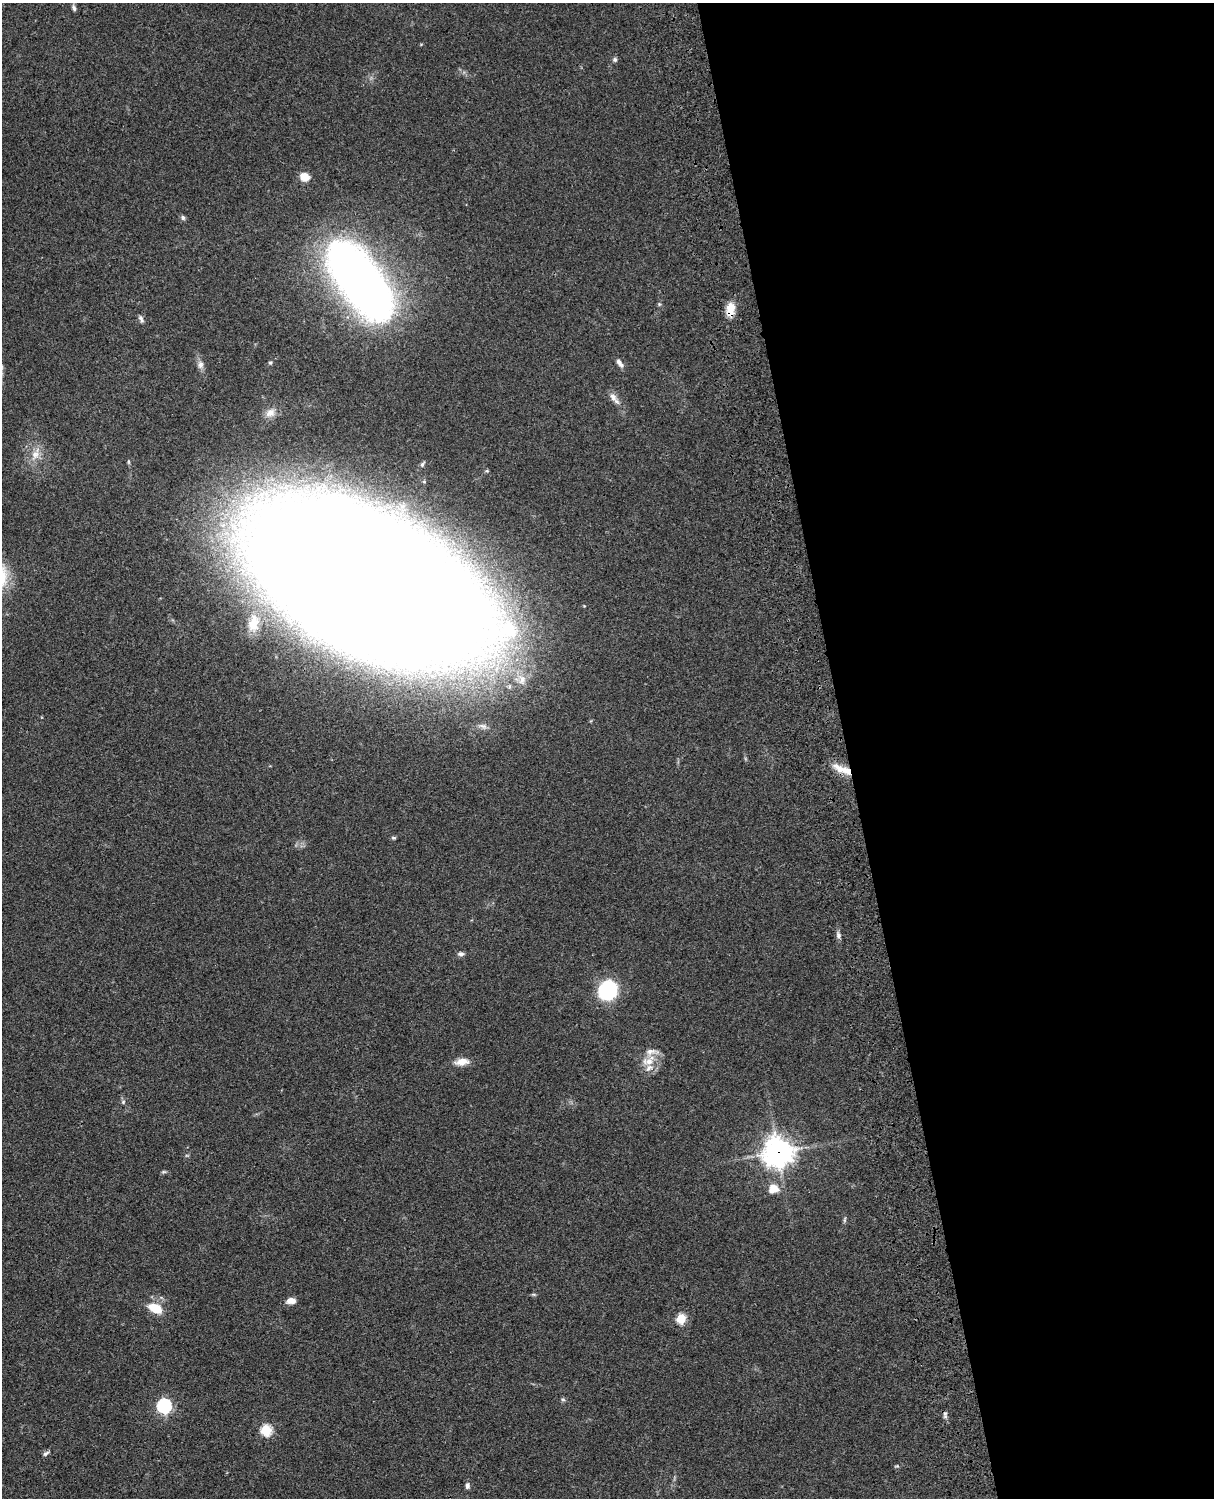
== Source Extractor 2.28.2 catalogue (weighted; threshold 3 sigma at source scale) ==
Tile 8 of 4 x 3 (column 4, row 2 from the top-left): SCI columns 3758-4969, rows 1773-3268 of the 5088 x 4927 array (HDU 1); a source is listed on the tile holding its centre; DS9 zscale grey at full resolution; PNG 1216 x 1500 px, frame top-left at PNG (2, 3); no overlay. Shown black and unused: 30% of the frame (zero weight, under 3 of 4 exposures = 6% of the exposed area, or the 3 px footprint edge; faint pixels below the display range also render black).
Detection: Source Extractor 2.28.2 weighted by HDU 2 'WHT'; one run over the whole footprint, this tile lists its part. Background 0.0925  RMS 0.0062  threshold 0.0279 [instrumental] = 3 sigma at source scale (4.5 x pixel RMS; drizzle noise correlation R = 1.50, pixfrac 1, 0.05/0.05 arcsec/px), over >= 5 px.
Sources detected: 44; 3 inside a brighter listed object's ellipse — not listed separately; the other 41 listed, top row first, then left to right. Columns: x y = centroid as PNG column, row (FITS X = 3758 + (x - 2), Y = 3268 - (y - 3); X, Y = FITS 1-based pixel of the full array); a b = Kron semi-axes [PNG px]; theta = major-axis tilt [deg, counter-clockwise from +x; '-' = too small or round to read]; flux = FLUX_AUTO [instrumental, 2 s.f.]
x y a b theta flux
74 8 9 5 -64 1.6
615 59 6 6 - 1.4
305 177 11 9 -30 7.1
183 218 6 6 - 1.5
360 280 81 33 -54 520
659 304 5 5 - 0.88
730 310 18 10 84 8.5
141 319 11 5 -70 1.7
270 363 5 4 - 1
619 363 12 5 -53 2.8
200 365 10 8 80 3
613 397 13 8 -60 3.9
270 413 14 11 33 5.4
35 454 21 10 65 8.1
422 464 8 5 52 1.3
369 584 157 69 -24 5500
253 623 25 15 80 13
521 679 20 15 -19 14
846 771 19 9 -36 7.5
394 838 6 4 -1 0.89
838 935 8 6 -71 1.9
461 954 8 5 -5 1.9
608 990 12 11 - 84
649 1061 18 10 4 8.1
462 1062 14 8 9 7.5
123 1102 6 5 - 1.1
778 1152 11 10 - 710
164 1172 8 4 8 0.9
773 1189 14 13 - 8
845 1220 8 4 81 1.1
533 1294 6 4 -18 0.79
291 1301 11 7 5 4
155 1308 16 9 -24 14
681 1319 5 5 - 34
563 1399 7 4 -2 1
164 1406 6 6 - 120
945 1415 10 5 -89 1.7
266 1430 6 5 - 51
46 1453 8 5 32 1.5
897 1466 6 4 1 0.78
467 1486 7 5 85 1.9
Overlapping masked pixels (flux is a lower limit): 4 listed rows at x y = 730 310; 369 584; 846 771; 778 1152